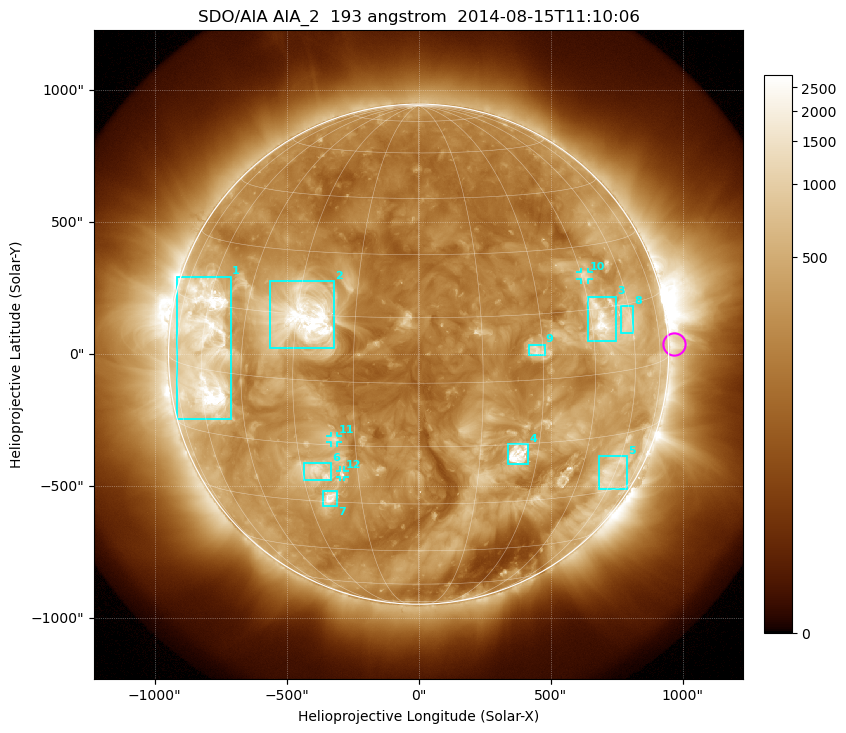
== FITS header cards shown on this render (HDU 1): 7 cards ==
TELESCOP= 'SDO/AIA'
INSTRUME= 'AIA_2'
WAVELNTH=                  193
WAVEUNIT= 'angstrom'
DATE-OBS= '2014-08-15T11:10:06.84'
CTYPE1  = 'HPLN-TAN'
CTYPE2  = 'HPLT-TAN'

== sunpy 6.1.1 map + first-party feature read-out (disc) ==
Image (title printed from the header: SDO/AIA AIA_2  193 angstrom  2014-08-15T11:10:06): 1024 x 1024 px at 2.4 arcsec/px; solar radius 947 arcsec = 395 px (full disc in frame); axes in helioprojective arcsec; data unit not stated in the header (colour bar unlabelled)
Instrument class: DISC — disc imager (sunpy class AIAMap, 193 A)
Bright regions (active regions / flare kernels): reference = the median radial profile (limb darkening/brightening removed); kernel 9 px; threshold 5 sigma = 676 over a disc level ~274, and >= 1.15x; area >= 12 px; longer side >= 9 px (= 22 arcsec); searched inside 0.97 R_sun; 12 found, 12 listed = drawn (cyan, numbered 1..; 3 of them under ~33 arcsec drawn as corner ticks so the feature stays visible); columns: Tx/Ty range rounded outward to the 5 arcsec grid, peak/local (2 s.f.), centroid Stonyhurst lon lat
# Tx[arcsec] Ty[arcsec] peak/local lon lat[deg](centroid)
1 -920..-710 -245..295 16 -59 +5
2 -565..-320 25..275 21 -28 +14
3 640..750 50..220 8.9 +48 +12
4 335..415 -420..-340 13 +25 -18
5 685..790 -510..-385 4.8 +58 -25
6 -435..-330 -475..-410 5.2 -26 -22
7 -365..-305 -575..-515 8.7 -24 -29
8 765..815 80..185 4.5 +58 +11
9 420..480 -5..35 4.9 +28 +7
10 615..645 280..310 4 +46 +23
11 -335..-305 -335..-310 4.2 -20 -14
12 -300..-280 -465..-440 4.3 -19 -22
Off-limb structures (1.02-1.3 R_sun): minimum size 162 px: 2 found; the strongest spans PA ~225..305 deg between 1.02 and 1.3 R_sun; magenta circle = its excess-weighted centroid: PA ~270 deg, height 1.02 R_sun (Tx ~970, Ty ~40 arcsec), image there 2.7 x the reference